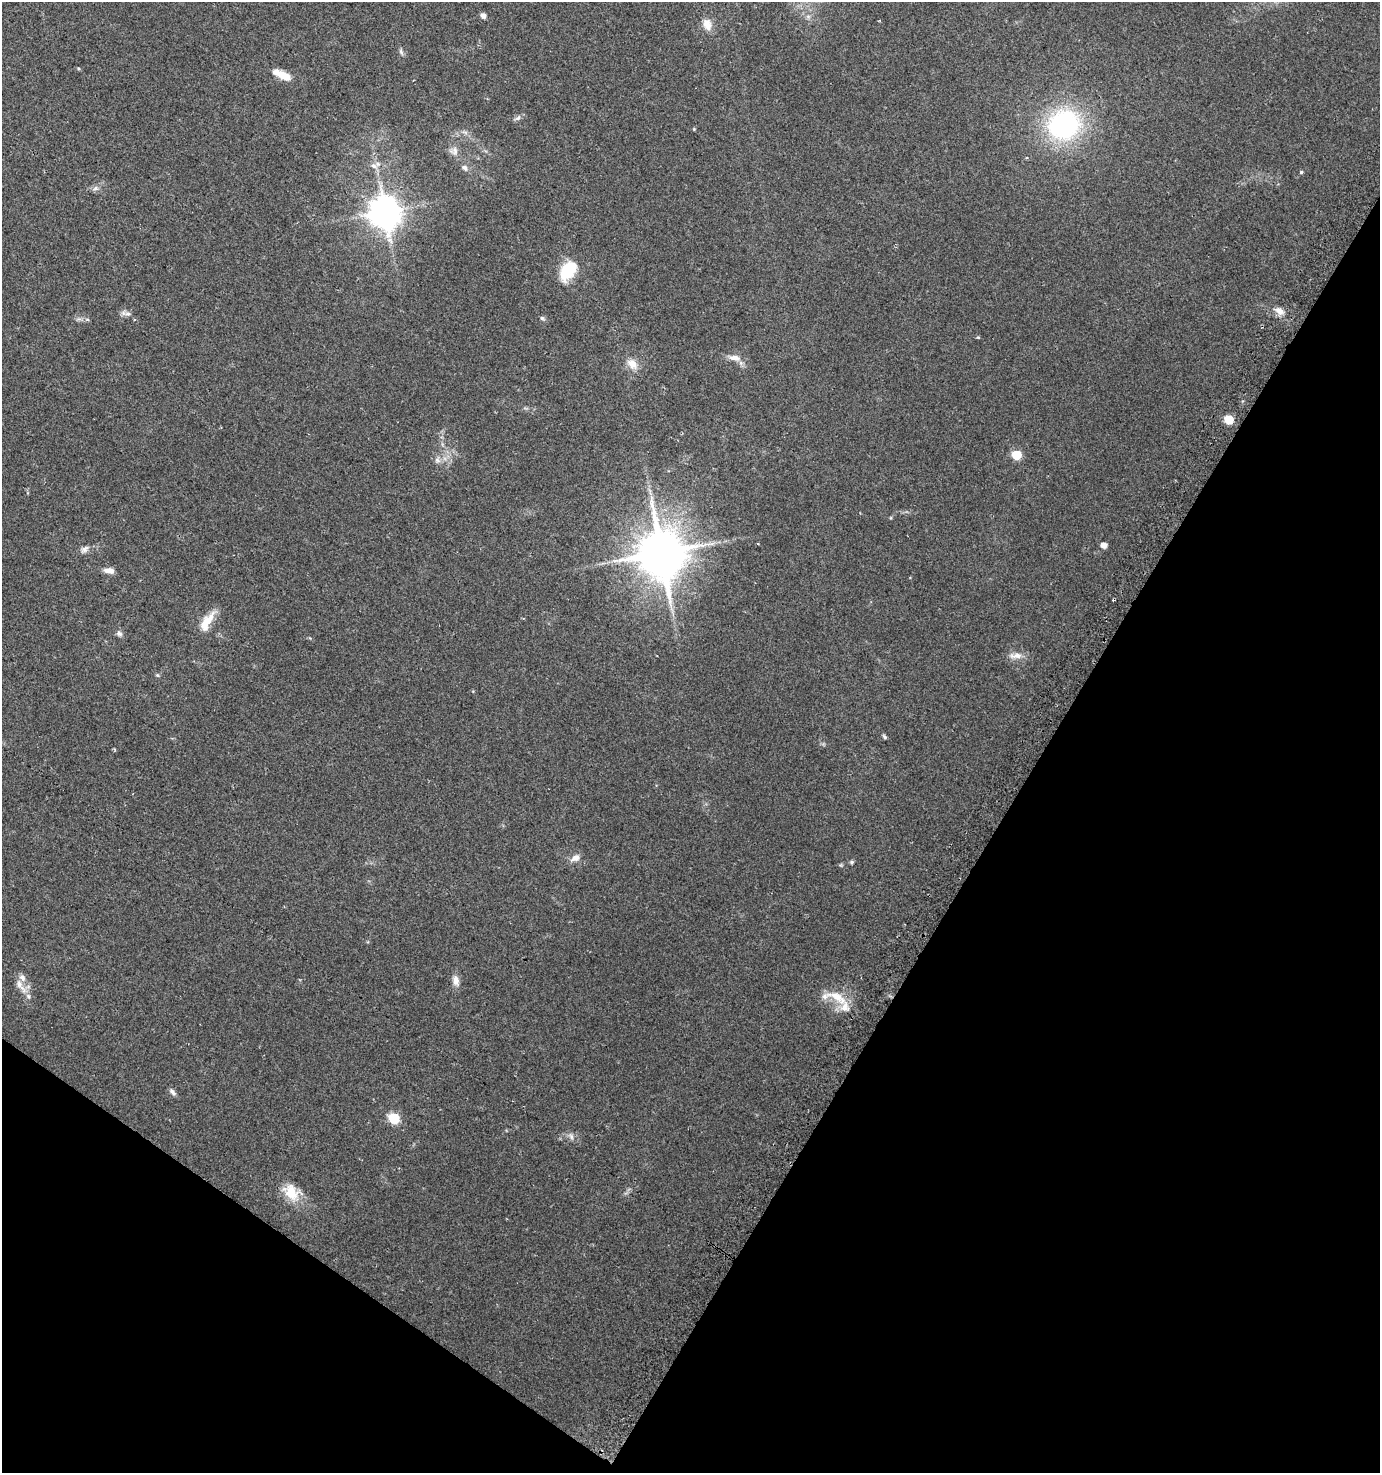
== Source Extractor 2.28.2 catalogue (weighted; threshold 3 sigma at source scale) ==
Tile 15 of 4 x 4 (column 3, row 4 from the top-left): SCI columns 3038-4415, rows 18-1488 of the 6009 x 5925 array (HDU 1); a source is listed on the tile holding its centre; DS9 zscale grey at full resolution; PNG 1382 x 1475 px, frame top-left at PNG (2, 2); no overlay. Shown black and unused: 31% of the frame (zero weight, under 2 of 3 exposures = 2% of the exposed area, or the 3 px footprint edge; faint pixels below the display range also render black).
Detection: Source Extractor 2.28.2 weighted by HDU 2 'WHT'; one run over the whole footprint, this tile lists its part. Background 0.0532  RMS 0.0089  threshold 0.0399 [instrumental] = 3 sigma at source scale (4.5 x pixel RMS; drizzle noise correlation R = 1.50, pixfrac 1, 0.0396/0.0396 arcsec/px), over >= 5 px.
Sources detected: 46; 1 cosmic-ray / hot-pixel residue — not listed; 3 inside a brighter listed object's ellipse — not listed separately; the other 42 listed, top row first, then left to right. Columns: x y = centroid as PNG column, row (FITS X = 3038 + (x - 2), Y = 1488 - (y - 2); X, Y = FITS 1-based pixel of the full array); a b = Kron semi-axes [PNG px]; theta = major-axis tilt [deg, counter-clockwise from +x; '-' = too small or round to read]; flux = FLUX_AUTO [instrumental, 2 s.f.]
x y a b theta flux
483 16 5 4 - 5.2
707 24 15 10 -72 8.5
401 52 9 5 -64 1.9
78 68 5 3 - 0.93
284 76 17 7 -24 14
518 118 9 6 34 2.5
1064 125 35 32 23 130
455 151 13 8 -90 4.7
374 166 9 7 -30 3.5
465 168 9 7 -53 2.9
1301 172 4 4 - 1.1
95 188 8 6 4 2.7
385 212 10 9 - 1600
568 270 20 12 52 36
1280 311 13 8 -35 6.1
128 314 9 5 -5 2.8
542 318 6 5 - 1.5
87 319 6 4 -19 1.3
134 320 4 3 - 1.1
735 358 15 7 -9 6.4
632 364 15 10 -37 8.6
1229 420 6 5 - 35
1016 455 6 5 - 33
437 460 9 6 -28 3.1
1104 545 5 5 - 5.9
85 549 12 7 42 3.6
661 553 15 13 -72 3800
109 571 13 6 -6 5.4
207 621 28 10 58 15
119 634 8 6 -19 2.6
1016 656 20 8 3 6.7
157 675 6 4 -43 1
884 737 6 4 -42 1.5
575 858 12 8 26 5.3
852 862 6 5 - 1.4
456 981 13 8 -79 5.7
19 984 18 8 -65 7.1
837 997 33 11 -28 18
172 1092 11 5 -46 2.7
394 1118 6 5 - 59
571 1137 9 6 -63 2.8
291 1192 23 16 -50 20